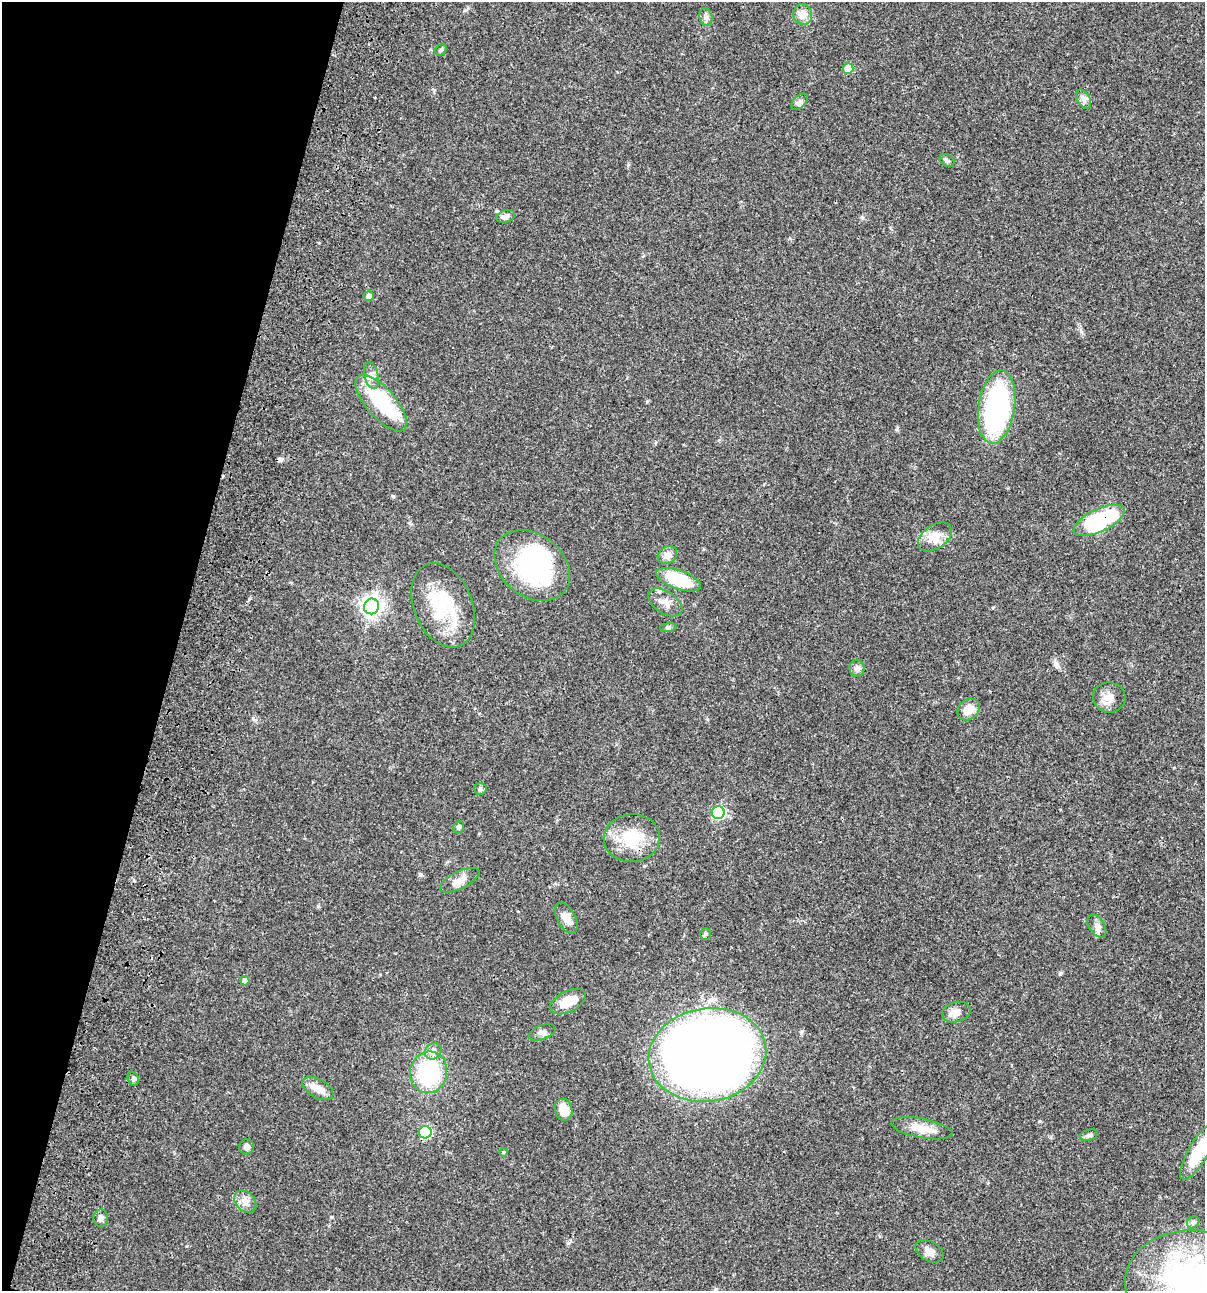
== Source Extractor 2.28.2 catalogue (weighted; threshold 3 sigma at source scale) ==
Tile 9 of 4 x 4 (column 1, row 3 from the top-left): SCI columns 235-1437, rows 1408-2696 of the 5405 x 5390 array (HDU 1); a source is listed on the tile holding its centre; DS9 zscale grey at full resolution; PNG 1207 x 1293 px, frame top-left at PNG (2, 2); each listed source drawn as its Kron ellipse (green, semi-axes under 4 px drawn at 4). Shown black and unused: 15% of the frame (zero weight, under 3 of 4 exposures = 9% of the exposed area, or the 3 px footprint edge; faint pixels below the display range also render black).
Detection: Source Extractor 2.28.2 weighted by HDU 2 'WHT'; one run over the whole footprint, this tile lists its part. Background 0.0465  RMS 0.0063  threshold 0.0282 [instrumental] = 3 sigma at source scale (4.5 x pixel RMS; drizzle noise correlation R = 1.50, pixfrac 1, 0.05/0.05 arcsec/px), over >= 5 px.
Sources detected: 59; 3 inside a brighter object's white glare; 1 cosmic-ray / hot-pixel residue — neither listed nor drawn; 2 inside a brighter listed object's ellipse — not listed separately; the other 53 listed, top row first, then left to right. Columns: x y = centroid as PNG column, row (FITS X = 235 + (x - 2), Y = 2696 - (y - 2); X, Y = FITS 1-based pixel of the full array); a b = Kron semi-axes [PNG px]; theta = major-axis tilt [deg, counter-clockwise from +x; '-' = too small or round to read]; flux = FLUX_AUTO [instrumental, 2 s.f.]
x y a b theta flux
803 14 10 9 - 5.5
706 17 9 6 -74 2
441 50 6 5 - 0.98
848 68 5 5 - 12
1084 99 10 6 -59 2.3
800 102 10 6 44 1.8
947 161 8 5 -30 1.4
506 216 9 6 16 2.8
369 296 5 5 - 3.1
371 375 13 7 -77 3.5
381 403 35 15 -49 31
997 407 37 18 81 100
1099 520 28 11 25 63
935 537 19 12 35 7.9
667 555 10 8 37 4.2
532 565 42 31 -38 89
678 580 23 9 -19 29
665 602 19 11 -33 5.6
443 605 44 29 -67 37
371 606 8 7 - 330
668 627 8 4 8 1.1
857 668 8 7 - 2.5
1109 697 16 15 - 6.4
968 709 12 10 42 7.3
480 789 7 5 2 1.2
718 813 6 6 - 68
459 827 6 5 - 1.2
632 838 28 24 7 23
460 880 21 8 26 6.1
566 918 17 9 -61 4.8
1097 926 13 7 -57 3.1
706 934 6 5 - 0.97
245 981 5 4 - 2.6
568 1002 19 10 27 12
956 1012 14 10 13 4.9
542 1032 14 7 20 2.6
433 1051 9 7 47 3.1
707 1055 59 46 9 670
429 1072 21 18 76 51
133 1079 7 5 -70 1.2
318 1089 17 9 -29 6.2
564 1110 11 8 -75 8.6
922 1128 31 9 -11 9.4
425 1132 6 6 - 46
1089 1135 9 5 15 1.5
246 1147 7 7 - 2.1
503 1152 4 3 - 0.58
1199 1152 32 10 59 27
245 1202 13 9 -46 4.2
101 1218 8 7 - 2.7
1193 1222 7 5 42 1.3
930 1251 15 9 -28 4.5
1189 1279 64 49 5 140
Overlapping masked pixels (flux is a lower limit): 1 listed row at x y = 1099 520
Isophote crosses this tile's border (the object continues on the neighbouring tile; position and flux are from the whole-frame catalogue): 2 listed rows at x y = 1199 1152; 1189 1279
Unlisted compact peaks at least as high as the median listed source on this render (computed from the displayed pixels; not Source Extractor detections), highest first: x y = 802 1031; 1060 974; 318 906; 1056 663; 253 718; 568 1243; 393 496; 331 1217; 1039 1121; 897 429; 1081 332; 647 402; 707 719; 862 217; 628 165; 409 523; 466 10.